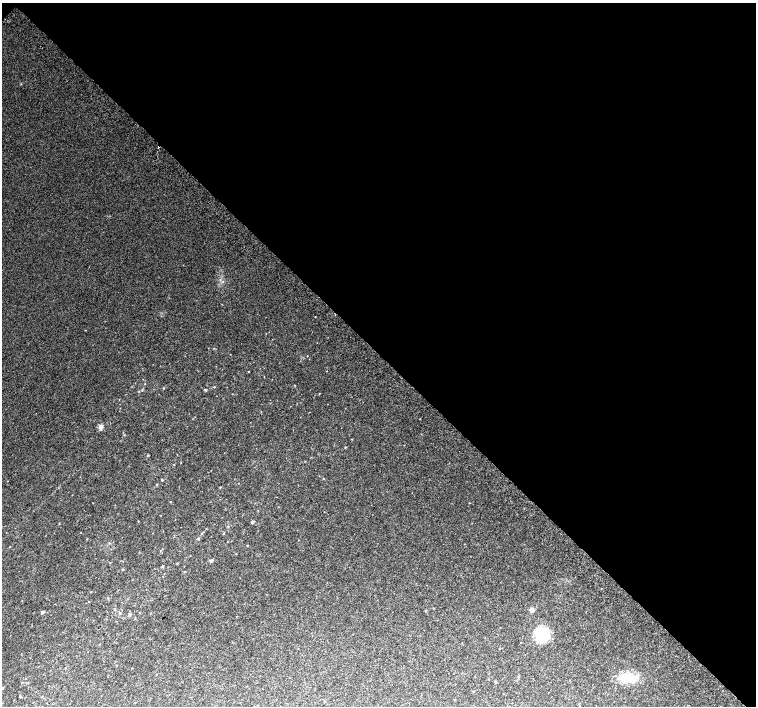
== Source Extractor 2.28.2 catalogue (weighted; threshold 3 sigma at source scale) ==
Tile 3 of 4 x 4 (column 3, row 1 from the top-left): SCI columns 3052-4558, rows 4481-5888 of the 6096 x 6079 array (HDU 1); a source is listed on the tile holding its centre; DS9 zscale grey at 2 x 2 block average (1 PNG px = mean of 2 x 2 image px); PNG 758 x 708 px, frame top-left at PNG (2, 3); no overlay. Shown black and unused: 50% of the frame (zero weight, under 2 of 3 exposures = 2% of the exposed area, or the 3 px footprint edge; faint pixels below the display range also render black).
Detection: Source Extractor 2.28.2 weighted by HDU 2 'WHT'; one run over the whole footprint, this tile lists its part. Background 0.0504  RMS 0.012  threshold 0.055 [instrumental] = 3 sigma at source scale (4.5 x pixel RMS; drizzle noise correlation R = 1.50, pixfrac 1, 0.0396/0.0396 arcsec/px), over >= 5 px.
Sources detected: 27; all 27 listed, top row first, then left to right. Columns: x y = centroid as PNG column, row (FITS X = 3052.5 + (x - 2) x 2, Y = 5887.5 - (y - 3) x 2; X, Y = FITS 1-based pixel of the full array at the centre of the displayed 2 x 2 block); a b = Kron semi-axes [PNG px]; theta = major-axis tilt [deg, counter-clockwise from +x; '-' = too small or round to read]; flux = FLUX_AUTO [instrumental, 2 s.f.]
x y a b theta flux
85 330 2 2 - 1.7
213 348 3 2 - 1.1
214 387 3 2 - 1.7
142 390 3 2 - 1.5
319 393 2 2 - 1.2
101 427 6 5 - 9
162 480 3 2 - 2
156 485 3 2 - 1.6
220 487 3 2 - 1.5
199 538 4 2 - 2.1
109 543 3 2 - 1.7
161 550 2 2 - 1.6
211 560 4 3 - 5.1
177 563 2 2 - 1.8
184 572 3 2 - 1.4
531 610 4 4 - 12
42 613 4 3 - 3.2
120 613 3 3 - 2.3
130 614 4 3 - 4.1
542 634 6 6 - 210
65 668 3 2 - 1.1
156 674 2 2 - 1
628 678 17 9 1 62
495 681 3 3 - 2.3
2 688 3 3 - 2.7
473 691 2 2 - 1.9
20 696 2 2 - 2.6
Diffuse or blended objects may show on this block-average render without a row.